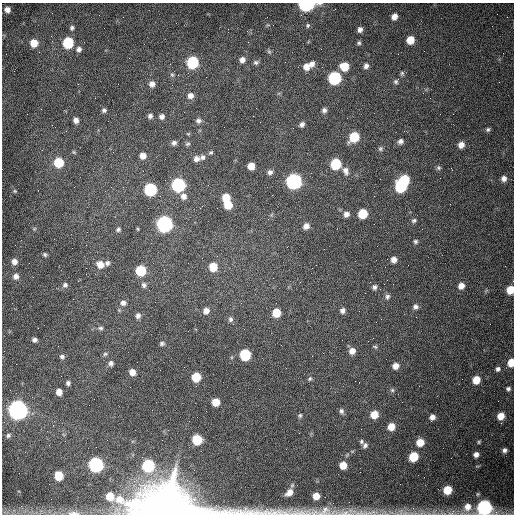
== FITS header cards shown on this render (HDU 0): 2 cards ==
NAXIS1  =                  512 /fastest changing axis
NAXIS2  =                  512 /next to fastest changing axis

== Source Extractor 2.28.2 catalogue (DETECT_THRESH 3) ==
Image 512 x 512 px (HDU 0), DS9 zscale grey, 1 PNG px = 1 image px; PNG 516 x 516 px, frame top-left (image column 1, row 512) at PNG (2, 3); no overlay
Background 1540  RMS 24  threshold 71.7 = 3 sigma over >= 5 px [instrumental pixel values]
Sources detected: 146; all 146 listed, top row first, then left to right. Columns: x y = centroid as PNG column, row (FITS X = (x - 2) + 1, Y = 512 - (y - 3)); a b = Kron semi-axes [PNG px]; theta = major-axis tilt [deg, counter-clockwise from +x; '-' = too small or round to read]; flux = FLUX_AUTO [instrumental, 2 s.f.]
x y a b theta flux
306 4 8 5 2 3.4e+05
7 10 5 5 - 7.5e+03
394 17 6 5 - 1.1e+04
308 25 5 5 - 2.7e+03
72 28 6 5 - 3.2e+03
360 30 5 4 - 5.8e+03
247 31 4 3 - 1.3e+03
410 40 6 6 - 2.3e+04
34 43 6 6 - 2.5e+04
68 43 7 6 - 9.6e+04
359 43 5 5 - 2.8e+03
79 49 6 6 - 6.2e+03
269 51 6 5 - 2.7e+03
242 60 7 7 - 7.7e+03
192 62 7 7 - 1.3e+05
256 62 7 6 - 3.8e+03
312 64 7 6 - 7.5e+03
344 66 7 7 - 3.2e+04
366 66 7 6 - 5.4e+03
306 67 8 7 - 1.2e+04
402 73 6 5 - 2.7e+03
172 75 7 5 -67 3.1e+03
334 78 7 7 - 2.0e+05
396 82 6 6 - 3.3e+03
152 84 7 7 - 8.3e+03
105 94 2 2 - 7.7e+02
190 96 8 7 - 8.6e+03
104 110 6 6 - 3.7e+03
324 110 6 5 - 4.7e+03
150 116 6 5 - 4.7e+03
162 116 6 6 - 5.7e+03
76 120 6 6 - 7.1e+03
198 121 8 6 -2 5.0e+03
302 124 6 5 - 5.1e+03
293 128 2 2 - 7.5e+02
488 129 5 5 - 3.1e+03
188 134 6 4 1 1.7e+03
354 137 8 6 51 6.1e+04
400 141 7 6 - 5.5e+03
174 143 6 6 - 4.9e+03
187 144 7 5 16 2.9e+03
461 145 6 6 - 1.1e+04
380 149 6 6 - 3.2e+03
74 152 5 4 - 2.0e+03
211 152 6 4 18 2.6e+03
143 156 6 6 - 1.1e+04
203 157 7 7 - 5.0e+03
196 159 7 7 - 7.3e+03
59 162 7 6 - 6.1e+04
336 164 7 7 - 8.9e+04
251 166 6 6 - 1.8e+04
439 168 6 6 - 3.0e+03
346 171 11 7 -71 8.1e+03
270 172 7 6 - 5.8e+03
504 178 7 6 - 7.2e+03
404 180 7 6 - 7.4e+04
294 181 7 7 - 4.5e+05
178 185 7 7 - 2.6e+05
400 186 7 7 - 1.2e+05
150 189 7 7 - 2.0e+05
15 191 5 4 - 1.7e+03
183 196 8 7 - 7.9e+03
226 197 6 6 - 2.7e+04
228 205 6 6 - 3.4e+04
346 214 7 6 - 7.6e+03
363 214 7 6 - 4.9e+04
414 221 8 6 29 3.8e+03
164 224 8 7 - 5.4e+05
306 226 7 6 - 9.1e+03
34 229 6 4 45 2.0e+03
118 229 6 5 - 3.4e+03
415 241 6 5 - 3.1e+03
45 255 6 5 - 3.0e+03
394 260 6 6 - 9.2e+03
14 262 7 6 - 8.7e+03
107 263 6 6 - 4.2e+03
100 264 8 7 - 1.4e+04
213 267 7 6 - 3.2e+04
140 270 7 6 - 6.8e+04
16 276 8 7 - 7.8e+03
273 278 2 2 - 6.5e+02
65 285 7 7 - 4.5e+03
144 285 7 6 - 4.6e+03
461 286 7 6 - 1.1e+04
374 287 7 6 - 4.5e+03
510 290 6 6 - 2.6e+04
387 297 7 6 - 4.6e+03
123 303 7 6 - 6.3e+03
415 307 7 7 - 5.5e+03
206 311 7 6 - 9.6e+03
342 311 6 6 - 5.7e+03
276 313 7 7 - 3.2e+04
138 316 7 6 - 5.1e+03
230 319 7 6 - 4.5e+03
381 319 2 2 - 7.8e+02
100 328 7 5 0 3.5e+03
35 340 5 4 - 4.6e+03
162 343 6 5 - 3.4e+03
375 347 6 4 -28 2.2e+03
352 351 7 6 - 1.1e+04
105 354 6 5 - 2.8e+03
245 355 7 7 - 1.0e+05
62 356 6 5 - 3.8e+03
511 362 6 5 - 2.5e+04
111 363 6 6 - 5.0e+03
395 366 6 6 - 1.3e+04
498 369 6 6 - 4.7e+03
132 372 6 6 - 1.3e+04
196 377 6 6 - 4.3e+04
310 379 6 5 - 2.6e+03
476 380 7 6 - 2.4e+04
68 383 5 5 - 4.1e+03
508 389 5 5 - 3.7e+03
392 390 6 6 - 3.0e+03
59 392 6 5 - 1.2e+04
216 402 6 6 - 2.4e+04
18 410 8 7 - 1.3e+06
341 411 7 5 -68 4.2e+03
374 414 7 6 - 2.5e+04
300 415 6 4 88 2.6e+03
501 416 7 6 - 1.9e+04
432 417 6 6 - 7.6e+03
189 421 2 2 - 7.1e+02
391 427 7 6 - 2.0e+04
8 435 7 6 - 3.8e+03
197 440 7 6 - 6.1e+04
361 442 6 5 - 3.1e+03
420 442 7 6 - 2.7e+04
479 442 5 4 - 2.0e+03
365 445 7 6 - 4.4e+03
504 450 5 5 - 5.1e+03
476 454 5 5 - 7.0e+03
413 457 7 6 - 5.0e+04
96 465 7 7 - 4.1e+05
148 465 7 7 - 1.5e+05
343 465 6 6 - 2.1e+04
58 475 6 6 - 4.2e+04
447 490 6 6 - 3.4e+04
289 492 10 7 43 1.4e+04
316 496 6 5 - 2.2e+04
467 507 12 10 61 1.8e+04
484 507 8 8 - 3.5e+05
167 509 44 15 -3 9.7e+06
401 512 10 7 68 6.5e+03
73 513 16 5 0 8.8e+03
451 513 12 6 25 7.3e+03
At the frame edge (FLAGS 8, measured only in part): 7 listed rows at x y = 306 4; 510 290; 511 362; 484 507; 167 509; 73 513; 451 513